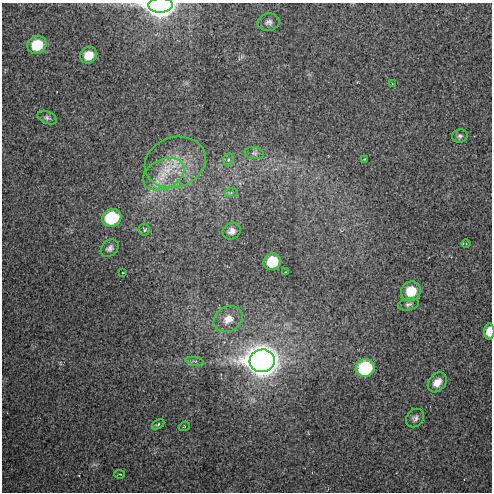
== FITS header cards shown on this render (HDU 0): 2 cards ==
NAXIS1  =                  490 / Axis length
NAXIS2  =                  490 / Axis length

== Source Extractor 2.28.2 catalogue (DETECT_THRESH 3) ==
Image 490 x 490 px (HDU 0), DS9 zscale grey, 1 PNG px = 1 image px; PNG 494 x 494 px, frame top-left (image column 1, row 490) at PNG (2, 3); each listed source drawn as its Kron ellipse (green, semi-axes under 4 px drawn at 4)
Background 14.1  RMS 1.5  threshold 4.54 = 3 sigma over >= 5 px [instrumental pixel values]
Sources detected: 33; all 33 listed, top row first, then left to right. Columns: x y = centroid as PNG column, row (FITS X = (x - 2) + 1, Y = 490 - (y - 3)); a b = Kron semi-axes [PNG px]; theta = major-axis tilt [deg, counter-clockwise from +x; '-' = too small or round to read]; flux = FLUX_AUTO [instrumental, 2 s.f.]
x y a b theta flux
160 5 12 7 2 110000
269 22 11 8 7 420
37 45 10 8 32 3700
89 55 9 8 - 1400
392 83 2 2 - 54
47 118 10 6 -21 300
460 136 8 6 11 270
254 153 9 6 -10 290
228 159 6 5 - 220
365 159 3 2 - 110
175 162 31 25 19 4400
164 174 22 14 25 2800
231 193 6 4 2 160
112 218 10 8 28 6500
144 229 6 5 - 200
232 231 9 8 - 510
466 244 5 3 - 78
110 248 10 7 43 410
272 262 9 8 - 3600
286 272 2 2 - 71
123 273 2 2 - 58
411 291 10 9 - 2300
409 304 10 6 12 320
228 319 15 12 31 1200
489 332 8 5 87 1500
195 361 9 4 -11 220
262 361 12 11 - 230000
365 368 9 8 - 8900
437 382 11 8 49 970
415 418 10 8 48 400
158 424 7 4 28 200
184 427 6 3 19 90
120 474 5 2 - 91
At the frame edge (FLAGS 8, measured only in part): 2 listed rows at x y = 160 5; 489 332